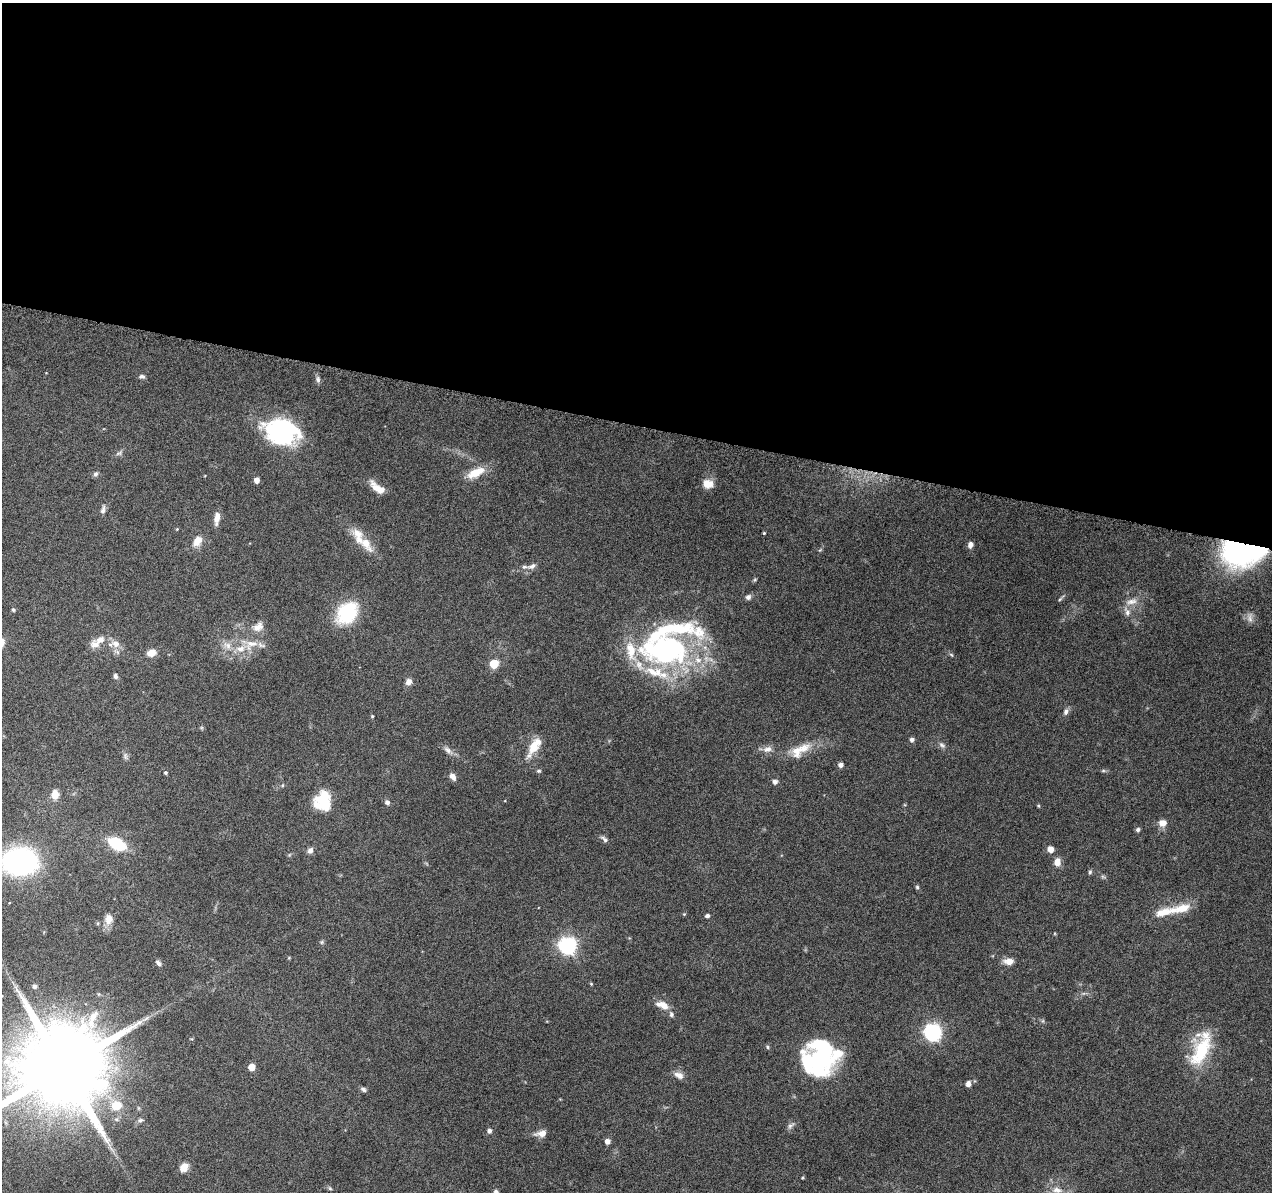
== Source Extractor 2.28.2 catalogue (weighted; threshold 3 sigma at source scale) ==
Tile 3 of 4 x 4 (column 3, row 1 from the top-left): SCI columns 2563-3832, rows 3875-5064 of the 5116 x 5307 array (HDU 1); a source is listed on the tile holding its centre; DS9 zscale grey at full resolution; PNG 1274 x 1194 px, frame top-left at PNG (2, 3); no overlay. Shown black and unused: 36% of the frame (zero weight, under 9 of 18 exposures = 2% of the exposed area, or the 3 px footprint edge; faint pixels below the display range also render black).
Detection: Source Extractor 2.28.2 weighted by HDU 2 'WHT'; one run over the whole footprint, this tile lists its part. Background 0.116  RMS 0.0038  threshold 0.0155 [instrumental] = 3 sigma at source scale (4.09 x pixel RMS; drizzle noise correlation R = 1.36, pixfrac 0.8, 0.0396/0.0396 arcsec/px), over >= 5 px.
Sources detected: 131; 1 too faint to see at this stretch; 6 inside a brighter object's white glare — not listed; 18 inside a brighter listed object's ellipse — not listed separately; the other 106 listed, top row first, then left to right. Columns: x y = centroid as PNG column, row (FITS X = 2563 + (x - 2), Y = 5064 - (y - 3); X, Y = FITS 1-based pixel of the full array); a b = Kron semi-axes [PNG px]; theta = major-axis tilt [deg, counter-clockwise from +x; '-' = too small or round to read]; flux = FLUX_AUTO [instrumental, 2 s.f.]
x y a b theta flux
141 376 8 5 1 0.9
318 379 9 6 -84 1.1
281 430 32 24 -28 50
119 453 10 5 22 0.91
476 472 21 9 26 7.5
95 474 6 6 - 0.95
256 480 4 4 - 2.7
708 484 13 10 -14 3.7
377 488 19 7 -48 4.1
103 510 12 6 79 1.4
217 518 13 6 82 3.4
177 529 4 3 - 0.32
764 533 3 3 - 0.36
197 541 13 9 55 4
366 543 26 12 -54 6.4
970 545 7 6 - 1.5
820 550 6 3 19 0.41
1239 553 34 23 19 60
532 566 14 6 21 1.8
755 580 6 4 45 0.46
748 597 7 6 - 1.2
1060 599 11 3 45 0.61
1131 601 19 8 14 3.2
13 610 4 4 - 0.7
1127 612 12 8 -70 2.2
347 613 18 13 48 28
258 627 17 12 30 3.7
100 639 15 9 20 3.2
116 644 11 9 -24 3.3
251 644 25 14 21 8
227 645 14 9 -41 3.2
665 649 67 36 5 82
151 653 10 7 17 3.5
951 655 6 4 -45 0.52
494 664 5 5 - 13
115 676 7 5 -78 0.98
409 682 7 6 - 2.2
1066 712 9 6 69 1.2
372 716 4 3 - 0.44
912 740 6 5 - 0.94
942 745 10 6 -37 1.1
534 746 27 10 63 7
804 748 23 13 31 6.1
767 749 14 8 12 2.3
448 750 15 7 -39 1.9
125 756 10 6 -89 1.1
841 765 5 5 - 1.7
539 771 6 4 19 0.53
1103 771 6 4 0 0.5
166 773 4 3 - 0.62
452 776 8 6 -55 2.3
775 782 6 6 - 1.2
283 785 5 3 - 0.37
55 795 11 9 -88 3.4
323 798 21 15 26 9.1
387 802 6 5 - 1.1
1038 806 4 4 - 0.39
1163 823 9 8 - 2.8
1138 830 4 4 - 1.1
604 839 12 5 -42 1.1
117 844 14 8 -28 19
1050 849 5 5 - 3.8
310 850 8 7 - 1.5
19 861 33 24 6 76
1057 862 10 8 -90 2.6
1090 872 6 5 - 0.56
1103 877 7 4 -19 0.59
917 887 6 5 - 0.61
1183 908 21 10 17 6.1
1163 912 25 11 18 5.9
684 914 5 4 - 0.38
707 916 4 4 - 1.1
109 919 14 11 84 3.2
322 942 6 5 - 0.59
568 946 7 7 - 130
289 958 4 4 - 0.34
1009 961 13 8 -1 2.7
158 963 8 5 -48 1
591 984 5 4 - 0.37
35 986 5 4 - 1.3
2 996 4 3 - 0.29
662 1005 16 8 -22 4
671 1014 8 6 -66 1
1043 1021 6 4 -72 0.52
933 1032 7 7 - 130
191 1039 5 4 - 0.33
767 1047 6 4 -26 0.54
1201 1051 43 22 69 19
822 1055 41 26 -79 36
63 1067 22 21 - 7400
251 1067 5 5 - 4.8
679 1075 14 8 -25 2.2
968 1084 7 6 - 1.5
363 1089 8 5 -26 0.91
116 1106 10 8 11 7.4
116 1119 6 5 - 0.8
140 1120 7 6 - 0.84
791 1126 13 6 46 1.2
489 1131 5 5 - 1.3
541 1133 14 8 12 2.6
607 1141 5 4 - 2.4
184 1167 10 8 52 3.6
803 1178 3 3 - 0.36
330 1188 6 5 - 0.55
1057 1190 15 9 -5 3.3
496 1192 5 5 - 1.2
Isophote crosses this tile's border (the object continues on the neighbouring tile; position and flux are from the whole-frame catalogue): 4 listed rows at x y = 19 861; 2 996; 63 1067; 496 1192